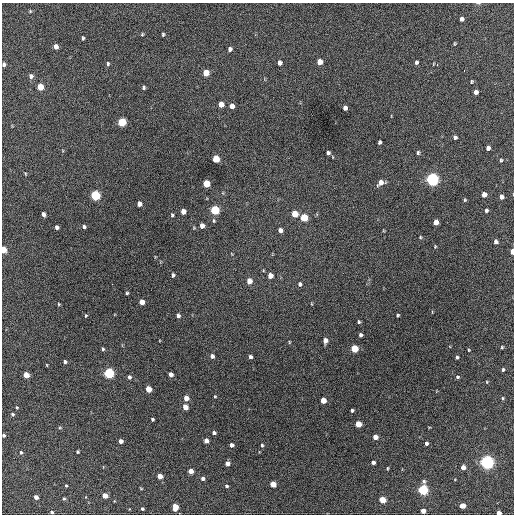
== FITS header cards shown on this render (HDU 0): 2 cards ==
NAXIS1  =                  512 / Axis length
NAXIS2  =                  512 / Axis length

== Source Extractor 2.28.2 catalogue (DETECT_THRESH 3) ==
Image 512 x 512 px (HDU 0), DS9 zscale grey, 1 PNG px = 1 image px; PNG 516 x 516 px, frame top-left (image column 1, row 512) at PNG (2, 3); no overlay
Background 709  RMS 20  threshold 58.5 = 3 sigma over >= 5 px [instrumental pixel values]
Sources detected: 134; all 134 listed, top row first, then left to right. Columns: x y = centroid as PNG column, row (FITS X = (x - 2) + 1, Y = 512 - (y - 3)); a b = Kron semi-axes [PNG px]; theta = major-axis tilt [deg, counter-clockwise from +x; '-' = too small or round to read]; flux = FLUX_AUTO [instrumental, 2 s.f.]
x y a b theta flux
30 11 4 4 - 1300
461 19 4 4 - 5200
142 34 5 4 - 1400
163 34 4 3 - 1800
83 38 5 3 - 1800
455 43 3 2 - 1200
56 46 5 4 - 7300
230 49 4 4 - 4300
319 62 5 4 - 15000
416 62 4 4 - 2800
279 63 5 4 - 4800
4 64 4 4 - 3300
108 64 5 4 - 2000
437 65 3 2 - 3300
464 71 3 2 - 2200
206 73 5 4 - 23000
31 76 5 5 - 4900
471 82 4 4 - 1600
40 87 5 4 - 29000
144 88 4 4 - 2100
476 92 4 4 - 6500
221 104 5 4 - 14000
232 106 5 4 - 9400
345 108 4 4 - 5500
122 122 5 5 - 68000
455 137 4 4 - 3100
379 142 4 3 - 2400
488 148 4 4 - 5500
328 153 4 4 - 3200
418 153 5 4 - 2000
216 159 5 5 - 37000
501 160 5 4 - 1500
26 174 5 3 - 1100
432 179 5 5 - 390000
381 183 7 5 27 9000
206 184 5 5 - 39000
484 194 5 4 - 9300
95 195 5 5 - 120000
501 197 4 4 - 6900
465 200 5 4 - 1600
139 204 5 4 - 8400
215 210 5 5 - 91000
486 210 4 4 - 2600
183 211 5 4 - 11000
43 214 4 3 - 4200
295 214 5 5 - 25000
172 215 5 4 - 1800
304 217 5 5 - 43000
436 222 5 4 - 8700
202 226 5 4 - 8500
57 227 4 4 - 4700
84 227 5 4 - 2500
280 230 5 4 - 5000
420 237 4 4 - 1300
496 242 5 4 - 3800
435 246 4 4 - 1200
3 250 5 4 - 27000
512 251 5 3 - 17000
173 275 5 4 - 3000
270 276 5 4 - 12000
249 281 5 5 - 13000
112 284 2 2 - 2900
300 284 5 5 - 2800
127 293 3 3 - 1700
142 302 4 4 - 11000
59 304 4 4 - 1200
398 315 3 3 - 1800
86 316 4 3 - 1200
178 316 5 4 - 4400
359 322 5 4 - 1700
360 335 4 3 - 2900
325 340 5 4 - 8400
289 342 5 3 - 1100
502 347 4 4 - 1500
103 349 4 3 - 2000
354 349 5 5 - 45000
469 350 3 3 - 1100
212 356 4 4 - 5000
250 357 4 4 - 3200
457 357 4 3 - 2200
65 362 4 4 - 2900
47 365 4 3 - 1000
503 369 4 3 - 1900
109 373 5 5 - 160000
171 374 4 4 - 6400
26 375 4 4 - 21000
129 377 5 4 - 3000
457 377 5 4 - 2000
487 382 5 3 - 1000
148 389 5 4 - 21000
215 396 3 3 - 1100
186 398 5 4 - 12000
502 398 4 4 - 1400
323 400 4 4 - 19000
17 407 4 3 - 1300
185 407 5 4 - 13000
352 410 3 3 - 2400
12 414 4 4 - 2300
152 419 3 3 - 2200
358 424 5 4 - 27000
60 428 5 3 - 1300
214 433 4 3 - 3500
4 435 4 4 - 2800
375 437 4 4 - 12000
121 441 4 4 - 6500
206 441 4 4 - 7600
426 443 4 3 - 3000
231 445 4 4 - 4800
262 445 5 4 - 1700
21 452 5 4 - 1900
78 452 3 3 - 1800
373 462 4 4 - 4100
487 462 5 5 - 480000
227 463 4 4 - 7100
463 467 4 4 - 8600
387 468 4 2 - 1300
191 471 4 4 - 12000
160 476 4 4 - 12000
202 479 5 4 - 3400
273 484 4 4 - 21000
66 486 3 2 - 1300
226 486 5 4 - 2000
141 489 5 3 - 1100
423 490 5 5 - 160000
105 496 4 4 - 15000
36 497 4 4 - 7100
64 498 4 4 - 1700
382 500 5 4 - 29000
463 506 4 4 - 17000
175 507 6 4 88 15000
142 509 4 3 - 2200
423 511 4 4 - 9800
52 512 4 3 - 2000
499 513 4 3 - 9000
At the frame edge (FLAGS 8, measured only in part): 6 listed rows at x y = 4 64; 3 250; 512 251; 4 435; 52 512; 499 513